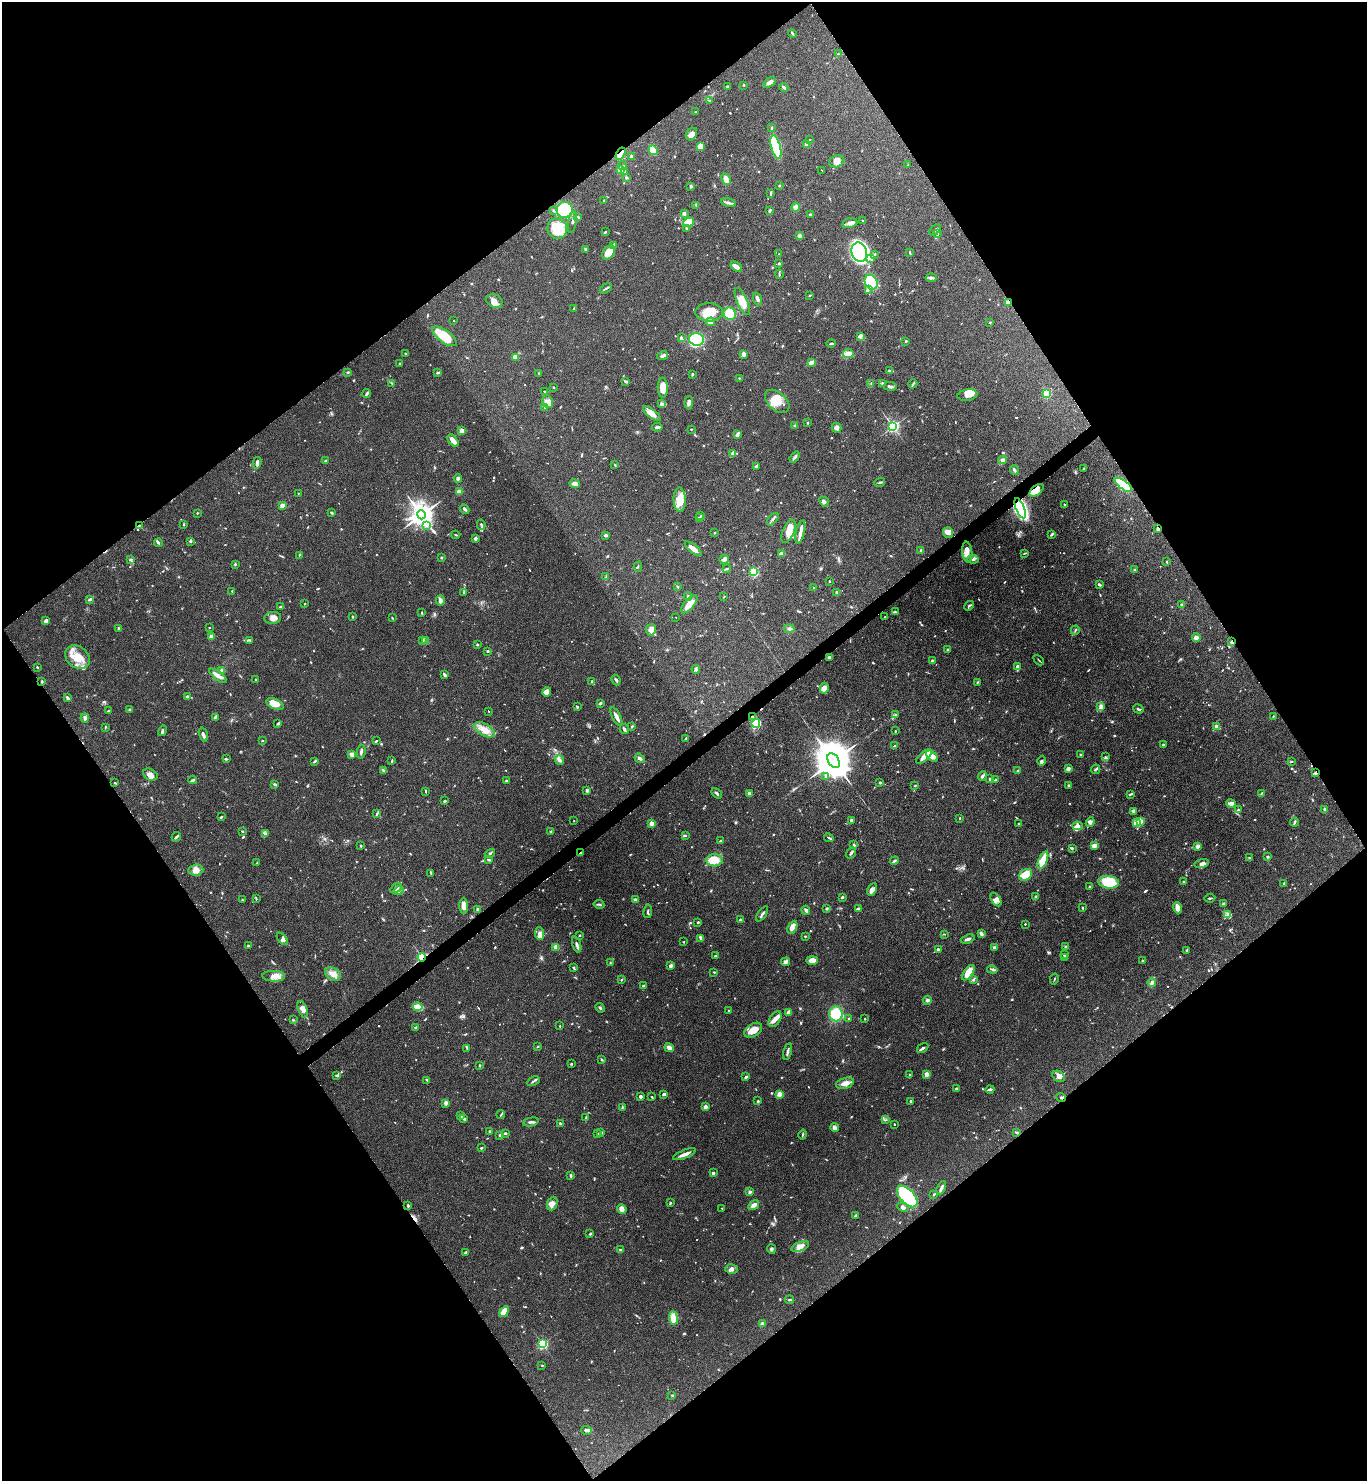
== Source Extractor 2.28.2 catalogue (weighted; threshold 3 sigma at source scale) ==
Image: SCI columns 161-5617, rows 6-5919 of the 5914 x 5919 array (HDU 1 of 3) = the unmasked area's bounding box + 8 px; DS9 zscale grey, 4 x 4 block average (1 PNG px = mean of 4 x 4 image px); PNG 1369 x 1483 px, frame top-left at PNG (2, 2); each listed source drawn as its Kron ellipse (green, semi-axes under 4 px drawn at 4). Shown black and unused: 50% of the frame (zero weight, under 3 of 6 exposures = <1% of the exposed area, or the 3 px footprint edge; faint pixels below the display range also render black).
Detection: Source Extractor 2.28.2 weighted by HDU 2 'WHT'. Background 0.0645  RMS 0.0039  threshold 0.0161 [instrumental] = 3 sigma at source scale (4.09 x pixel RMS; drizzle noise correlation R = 1.36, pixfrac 0.8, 0.05/0.05 arcsec/px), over >= 5 px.
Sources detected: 1095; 8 too faint to see at this stretch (4 x 4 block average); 7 cosmic-ray / hot-pixel residue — neither listed nor drawn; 33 coinciding with a brighter row at this scale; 66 inside a brighter listed object's ellipse — not listed separately; of the other 981, all 500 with FLUX_AUTO >= 1.56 (the completeness limit of this list) listed and drawn (481 fainter detections not listed), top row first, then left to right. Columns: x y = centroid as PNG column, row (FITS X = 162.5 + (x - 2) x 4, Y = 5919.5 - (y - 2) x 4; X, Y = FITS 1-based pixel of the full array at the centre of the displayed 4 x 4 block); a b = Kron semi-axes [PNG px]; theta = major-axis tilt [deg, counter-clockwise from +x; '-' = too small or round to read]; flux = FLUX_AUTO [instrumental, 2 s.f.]
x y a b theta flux
792 33 4 2 - 2.4
839 54 4 2 - 1.8
769 82 7 3 37 10
744 85 2 2 - 2.2
727 87 3 2 - 2.9
784 87 4 2 - 4.5
710 100 3 2 - 2.6
696 112 3 2 - 1.6
772 128 3 2 - 2.1
691 134 7 5 55 11
809 140 2 2 - 1.8
807 144 3 3 - 11
700 146 3 3 - 26
776 147 12 4 -75 160
653 150 5 3 - 51
621 154 7 3 57 34
631 157 3 2 - 6.3
837 161 8 5 23 15
622 165 4 2 - 3.1
908 165 3 2 - 1.8
620 170 3 3 - 22
822 170 2 2 - 9
625 172 3 2 - 2.4
626 178 2 2 - 3.2
726 179 6 3 -65 15
779 185 2 2 - 1.8
691 186 4 3 - 3.1
771 194 3 2 - 2.4
604 200 2 2 - 1.6
728 203 7 3 -14 5.5
696 205 3 2 - 1.8
796 207 4 3 - 9.7
565 210 8 8 - 100
554 211 3 2 - 2.8
769 211 3 2 - 2.8
684 213 4 3 - 3.6
810 215 3 2 - 2.9
578 217 3 2 - 2.5
862 221 3 2 - 1.6
572 222 11 2 80 4.6
688 222 5 4 - 37
850 223 7 4 11 9.7
686 228 3 2 - 2
557 229 10 9 - 53
935 230 7 2 43 5.8
605 232 3 2 - 3
937 234 2 2 - 2.5
800 236 3 2 - 6.8
614 245 4 3 - 3.5
585 249 3 2 - 2.4
609 252 8 5 54 42
859 252 10 7 -72 480
910 252 3 2 - 1.6
779 254 2 2 - 2.1
875 254 2 2 - 2
870 258 3 2 - 6.7
779 263 2 2 - 2.9
736 267 6 3 -36 17
779 274 5 2 - 2.6
931 278 5 3 - 5.6
871 282 8 6 -62 110
606 288 7 2 30 3.3
868 290 4 2 - 2.8
810 295 3 2 - 2.2
757 299 6 3 -67 6.3
495 301 8 6 -22 12
742 301 14 5 -67 27
1008 302 3 2 - 10
573 309 3 2 - 2.4
709 312 14 9 -2 35
730 314 6 6 - 53
454 321 2 2 - 1.6
710 322 4 4 - 17
990 322 3 2 - 1.7
445 336 14 6 -36 57
860 336 4 3 - 3.9
681 338 3 2 - 4.9
697 339 7 6 - 250
906 341 2 2 - 6.3
831 343 5 2 - 3
405 353 2 2 - 2.4
743 354 2 2 - 41
848 354 5 3 - 25
663 356 5 2 - 9.7
516 357 4 2 - 18
811 362 4 3 - 9.2
399 364 2 2 - 2
889 371 4 2 - 3.1
348 372 3 2 - 2.1
438 373 3 2 - 2.9
538 373 2 2 - 2
692 374 2 2 - 4
740 378 4 2 - 1.8
626 382 4 2 - 3.3
392 383 3 2 - 1.7
871 383 3 2 - 1.7
883 383 4 2 - 3.7
913 384 5 2 - 4.1
890 386 6 2 -8 5.5
554 387 2 2 - 2.5
663 388 10 5 -88 24
545 391 3 2 - 1.9
367 393 5 2 - 5.4
1047 393 2 2 - 140
967 395 10 5 9 16
777 401 14 9 -43 31
548 402 6 5 - 9.7
661 403 4 2 - 3.1
689 403 7 3 88 7.2
545 407 2 2 - 1.7
652 413 11 4 -39 17
808 423 2 2 - 1.8
794 425 4 2 - 2.5
893 426 2 2 - 500
657 427 5 2 - 5.7
837 428 5 4 - 8.2
691 429 2 2 - 1.9
462 431 2 2 - 47
737 434 4 2 - 9.3
453 441 7 3 -52 17
733 453 2 2 - 25
795 457 6 2 52 5.2
1002 460 4 3 - 4.5
326 461 3 2 - 4.2
257 463 6 3 81 8.5
615 465 3 2 - 1.6
756 466 3 2 - 4.9
1084 468 3 2 - 2.1
1014 470 5 2 - 5.5
458 478 4 3 - 5.6
880 482 5 2 - 2.6
575 484 5 3 - 14
1123 485 10 4 -36 190
1036 490 8 4 38 24
459 492 4 3 - 13
298 493 2 2 - 1.8
680 500 12 6 -89 33
824 502 6 2 -46 4.7
282 505 2 2 - 37
1064 505 2 2 - 2.4
1020 508 11 4 -67 570
465 509 5 3 - 4.5
197 513 2 2 - 2
331 513 3 2 - 3.7
421 515 4 4 - 2900
701 516 2 2 - 1.7
699 518 3 2 - 9.3
773 519 7 2 49 4.1
183 524 2 2 - 2
139 525 3 2 - 1.6
427 525 2 2 - 1.7
481 525 5 2 - 4.1
1158 528 4 2 - 6.1
789 531 12 6 67 30
800 532 12 3 76 11
948 532 5 5 - 9.2
715 533 2 2 - 2.2
1052 534 4 2 - 3.1
456 535 4 2 - 2.2
606 535 4 2 - 5
475 538 3 2 - 5.8
191 541 2 2 - 6.5
158 543 4 3 - 3
693 549 10 3 -39 21
921 550 2 2 - 12
967 552 10 5 -82 15
1024 553 4 2 - 1.9
782 554 4 3 - 12
299 555 3 2 - 1.6
441 558 3 2 - 1.6
131 559 3 2 - 2.2
724 559 5 3 - 6.8
973 559 5 2 - 3.5
1167 562 2 2 - 1.9
235 564 2 2 - 1.7
638 567 5 2 - 1.8
727 569 4 2 - 2.3
1134 570 3 3 - 2
753 571 2 2 - 230
606 577 2 2 - 2.1
829 581 2 2 - 4.6
1099 584 3 2 - 5.9
677 587 2 2 - 2
814 588 2 2 - 1.7
232 591 2 2 - 2.5
463 592 3 2 - 2.5
837 592 2 2 - 18
688 596 4 3 - 4.6
724 597 2 2 - 2.1
90 599 4 2 - 4.2
440 601 5 3 - 8.4
304 604 2 2 - 1.7
689 604 11 5 49 24
1182 604 3 2 - 4.2
969 606 5 2 - 2.6
281 607 3 2 - 2.4
895 612 3 3 - 2.7
422 613 4 2 - 1.6
352 616 2 2 - 2.6
676 617 2 2 - 7.3
885 617 2 2 - 2.8
273 618 8 6 8 15
392 618 4 2 - 1.8
46 621 4 3 - 8
209 627 2 2 - 1.9
118 628 3 2 - 1.7
789 629 5 3 - 4.2
651 630 6 5 - 8
1075 630 5 2 - 1.6
211 637 3 3 - 6.3
1196 638 4 4 - 8.3
250 640 3 2 - 3.5
426 640 3 2 - 1.7
423 641 3 2 - 2
1231 642 3 2 - 5.2
478 645 3 2 - 1.8
948 650 2 2 - 4.2
488 651 2 2 - 3.2
77 657 13 10 -41 43
829 657 4 2 - 5.6
1039 660 6 2 -46 1.7
932 661 2 2 - 12
1018 666 2 2 - 9.4
37 667 2 2 - 1.6
696 669 4 2 - 4.4
222 671 4 3 - 8.2
445 675 4 2 - 7
218 676 10 4 -37 13
256 680 3 2 - 2.6
616 680 5 2 - 4.3
42 681 3 2 - 3.3
592 681 3 2 - 4.3
978 682 3 2 - 2.2
824 688 5 4 - 16
547 692 5 4 - 15
187 697 2 2 - 7.4
67 698 4 2 - 6.6
600 703 3 2 - 4.5
275 704 9 5 -25 26
577 707 3 2 - 1.7
1101 707 3 3 - 12
130 709 3 2 - 4
1138 709 5 3 - 4.5
109 711 3 2 - 2.5
489 712 2 2 - 4.3
896 714 3 2 - 1.8
753 716 3 2 - 2.3
1273 716 2 2 - 1.9
215 717 4 2 - 3.2
616 717 10 2 -63 12
85 718 4 3 - 5.7
756 723 4 4 - 94
278 724 3 2 - 2
632 726 3 2 - 2.3
105 727 3 2 - 1.8
1216 727 3 3 - 7.7
624 729 5 3 - 4.8
484 730 11 6 -30 21
162 731 5 2 - 3.6
895 731 2 2 - 1.8
203 735 7 3 -72 7.3
686 739 4 2 - 4.3
262 741 2 2 - 1.9
376 741 3 2 - 2
1163 745 2 2 - 2.6
894 746 3 2 - 2.9
361 751 7 2 83 6
352 754 3 3 - 11
1080 755 3 2 - 1.6
932 756 7 4 -43 18
924 757 10 4 41 23
1105 757 3 2 - 2.4
640 758 5 3 - 6.1
226 759 3 2 - 2.6
392 760 3 2 - 1.9
559 760 5 3 - 6.2
315 761 4 2 - 3.1
833 761 8 5 -58 11000
1042 761 4 2 - 3.4
1292 761 3 2 - 2.5
1068 769 4 2 - 7.2
1095 769 5 2 - 3.9
383 770 3 2 - 2
1018 770 3 2 - 1.8
1315 773 3 3 - 4.2
150 775 7 5 -29 12
982 776 5 2 - 4.7
826 777 2 2 - 2
990 779 3 2 - 3.3
193 780 4 3 - 4.1
995 780 2 2 - 2
506 781 2 2 - 9.4
115 783 3 2 - 2.2
880 783 2 2 - 8.6
275 784 4 2 - 4.4
915 785 2 2 - 1.6
1069 785 2 2 - 3.6
426 791 4 2 - 2
587 791 4 2 - 3
717 793 6 2 -47 4.3
749 793 3 2 - 4.4
1261 793 3 2 - 2.1
1130 794 3 2 - 3
445 801 3 2 - 3.5
1231 804 4 4 - 11
1238 810 2 2 - 3.9
1325 810 3 2 - 4.8
1133 811 3 2 - 1.7
377 814 3 2 - 1.9
221 817 3 2 - 2.3
960 818 2 2 - 1.8
851 820 4 2 - 5.3
574 821 2 2 - 2.1
1090 822 5 4 - 5.7
1140 822 2 2 - 32
1295 822 4 2 - 5
652 823 2 2 - 45
1136 823 2 2 - 82
1019 824 3 2 - 2.3
1078 826 5 4 - 10
243 831 3 2 - 2.9
551 832 2 2 - 13
265 834 3 3 - 3.6
685 836 2 2 - 1.9
176 837 5 2 - 4.4
829 838 5 2 - 3.5
720 841 4 2 - 3.2
854 845 4 2 - 2.8
1094 845 4 3 - 16
361 846 2 2 - 2.2
1198 846 3 2 - 12
1072 848 2 2 - 3.5
581 853 3 2 - 1.6
851 853 6 2 55 5.3
490 854 5 3 - 3.8
1268 857 3 3 - 2.9
1249 858 4 2 - 1.6
489 860 3 2 - 3.9
715 860 8 6 -3 32
1043 860 9 4 67 51
894 861 4 2 - 4.1
257 863 2 2 - 1.8
1201 863 7 3 12 9.3
196 870 7 5 6 15
431 873 3 2 - 1.6
1026 875 7 5 38 43
1109 882 10 6 -10 93
1184 882 2 2 - 7.1
1284 883 4 2 - 2.7
1090 887 2 2 - 6.4
396 888 6 3 33 7.8
872 889 6 3 63 8
399 890 5 2 - 3.1
842 897 2 2 - 3.5
1036 897 4 3 - 3.8
1210 898 5 2 - 2.5
256 899 3 2 - 2.2
242 900 2 2 - 2.3
635 900 2 2 - 5.3
996 900 7 4 -56 9.4
1223 903 2 2 - 3.7
599 904 5 2 - 3.2
464 906 7 4 -89 16
1083 908 3 2 - 2.9
1177 908 5 2 - 23
478 909 2 2 - 16
827 909 3 2 - 3.5
858 909 2 2 - 6.2
806 910 5 3 - 4.5
648 911 7 2 83 3
762 914 8 2 55 4.8
1228 914 4 2 - 4.1
740 920 2 2 - 2.6
698 922 3 2 - 2.6
1025 924 2 2 - 3.7
792 927 7 4 62 15
539 934 6 4 -83 14
944 934 3 2 - 1.8
981 934 3 2 - 2.4
580 935 2 2 - 2
805 936 2 2 - 1.9
282 939 7 4 -51 7.9
701 939 4 2 - 4
968 939 7 2 20 6.5
684 942 2 2 - 4.2
577 944 8 3 -73 7
248 945 4 2 - 2.1
556 947 2 2 - 59
1066 947 3 3 - 4.3
994 948 3 2 - 6
938 950 4 3 - 3.8
1187 950 4 2 - 2.6
1064 955 2 2 - 2.9
715 956 2 2 - 8.4
422 957 4 2 - 73
1065 957 3 2 - 2.1
812 960 6 4 0 16
1142 960 2 2 - 2
785 962 4 3 - 5.1
610 963 2 2 - 1.7
671 966 2 2 - 28
573 968 3 2 - 2.1
992 970 5 2 - 3.5
714 972 3 2 - 2
968 973 9 4 55 32
333 974 9 6 -29 18
274 976 11 5 -2 16
974 979 4 3 - 2.9
1054 979 6 2 77 1.9
621 980 2 2 - 2.2
1152 983 4 3 - 5.6
644 986 3 2 - 2.4
927 1000 4 3 - 6.3
418 1007 5 2 - 64
600 1008 5 2 - 3.2
303 1009 8 4 -70 13
729 1011 2 2 - 5.9
789 1012 3 3 - 12
836 1014 7 6 - 67
775 1019 9 5 55 13
849 1019 3 2 - 4.1
865 1019 2 2 - 3
293 1020 3 2 - 2
560 1026 2 2 - 3.9
416 1027 4 3 - 3.5
753 1030 10 6 34 24
537 1046 2 2 - 1.8
467 1048 4 2 - 2.4
669 1048 5 3 - 10
923 1048 6 2 35 4.6
787 1052 8 2 76 5.5
602 1060 3 2 - 1.9
571 1064 3 2 - 2
479 1065 3 2 - 2.6
927 1074 2 2 - 42
337 1075 3 2 - 4.4
910 1075 2 2 - 3.8
1059 1076 6 5 - 9.4
746 1077 3 2 - 5.1
427 1080 4 2 - 3.6
533 1081 7 2 27 3.4
845 1083 9 5 17 14
956 1088 2 2 - 3.2
990 1089 4 2 - 4.8
664 1094 2 2 - 9.8
780 1094 2 2 - 47
640 1096 4 4 - 3.5
652 1097 3 2 - 2.1
1061 1097 5 3 - 2.6
758 1101 4 2 - 2
910 1101 4 2 - 2.6
446 1103 3 3 - 7.2
705 1107 4 3 - 7.2
622 1108 4 2 - 2.4
501 1115 4 2 - 2.2
460 1116 4 3 - 8.1
586 1118 3 2 - 1.8
464 1119 3 2 - 4.3
886 1120 3 2 - 1.7
531 1122 8 2 13 4.8
560 1123 4 2 - 3.4
894 1124 2 2 - 2.1
835 1128 4 3 - 11
490 1131 2 2 - 11
601 1132 2 2 - 3
505 1133 3 2 - 3.5
1017 1133 3 3 - 3.6
598 1134 2 2 - 2.3
500 1135 3 3 - 2.6
803 1135 5 2 - 2.6
481 1148 2 2 - 3.7
684 1154 12 2 22 15
713 1173 2 2 - 5.8
571 1175 3 2 - 4.1
941 1188 7 2 66 7.1
750 1192 2 2 - 16
934 1194 3 2 - 2.3
907 1196 13 7 -48 300
670 1203 3 2 - 2.4
552 1204 7 5 68 13
754 1205 6 4 33 8.8
408 1206 3 2 - 2.9
903 1207 6 4 -24 6.1
722 1208 2 2 - 1.8
622 1209 5 4 - 12
856 1216 2 2 - 16
590 1234 3 2 - 1.9
800 1246 9 4 21 16
771 1249 5 3 - 4
620 1250 4 2 - 2.2
466 1252 4 2 - 5.8
732 1269 6 5 - 8.4
790 1300 4 2 - 2.5
504 1312 6 3 55 39
673 1318 7 4 -82 38
762 1324 2 2 - 20
542 1344 2 2 - 240
542 1365 3 2 - 1.8
672 1395 3 2 - 1.6
586 1430 5 3 - 7.4
Overlapping masked pixels (flux is a lower limit): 13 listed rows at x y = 621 154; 1008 302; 1123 485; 1036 490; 1020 508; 139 525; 1158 528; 1231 642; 753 716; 1315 773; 581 853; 422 957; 1061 1097
Diffuse or blended objects may show on this block-average render without a row.